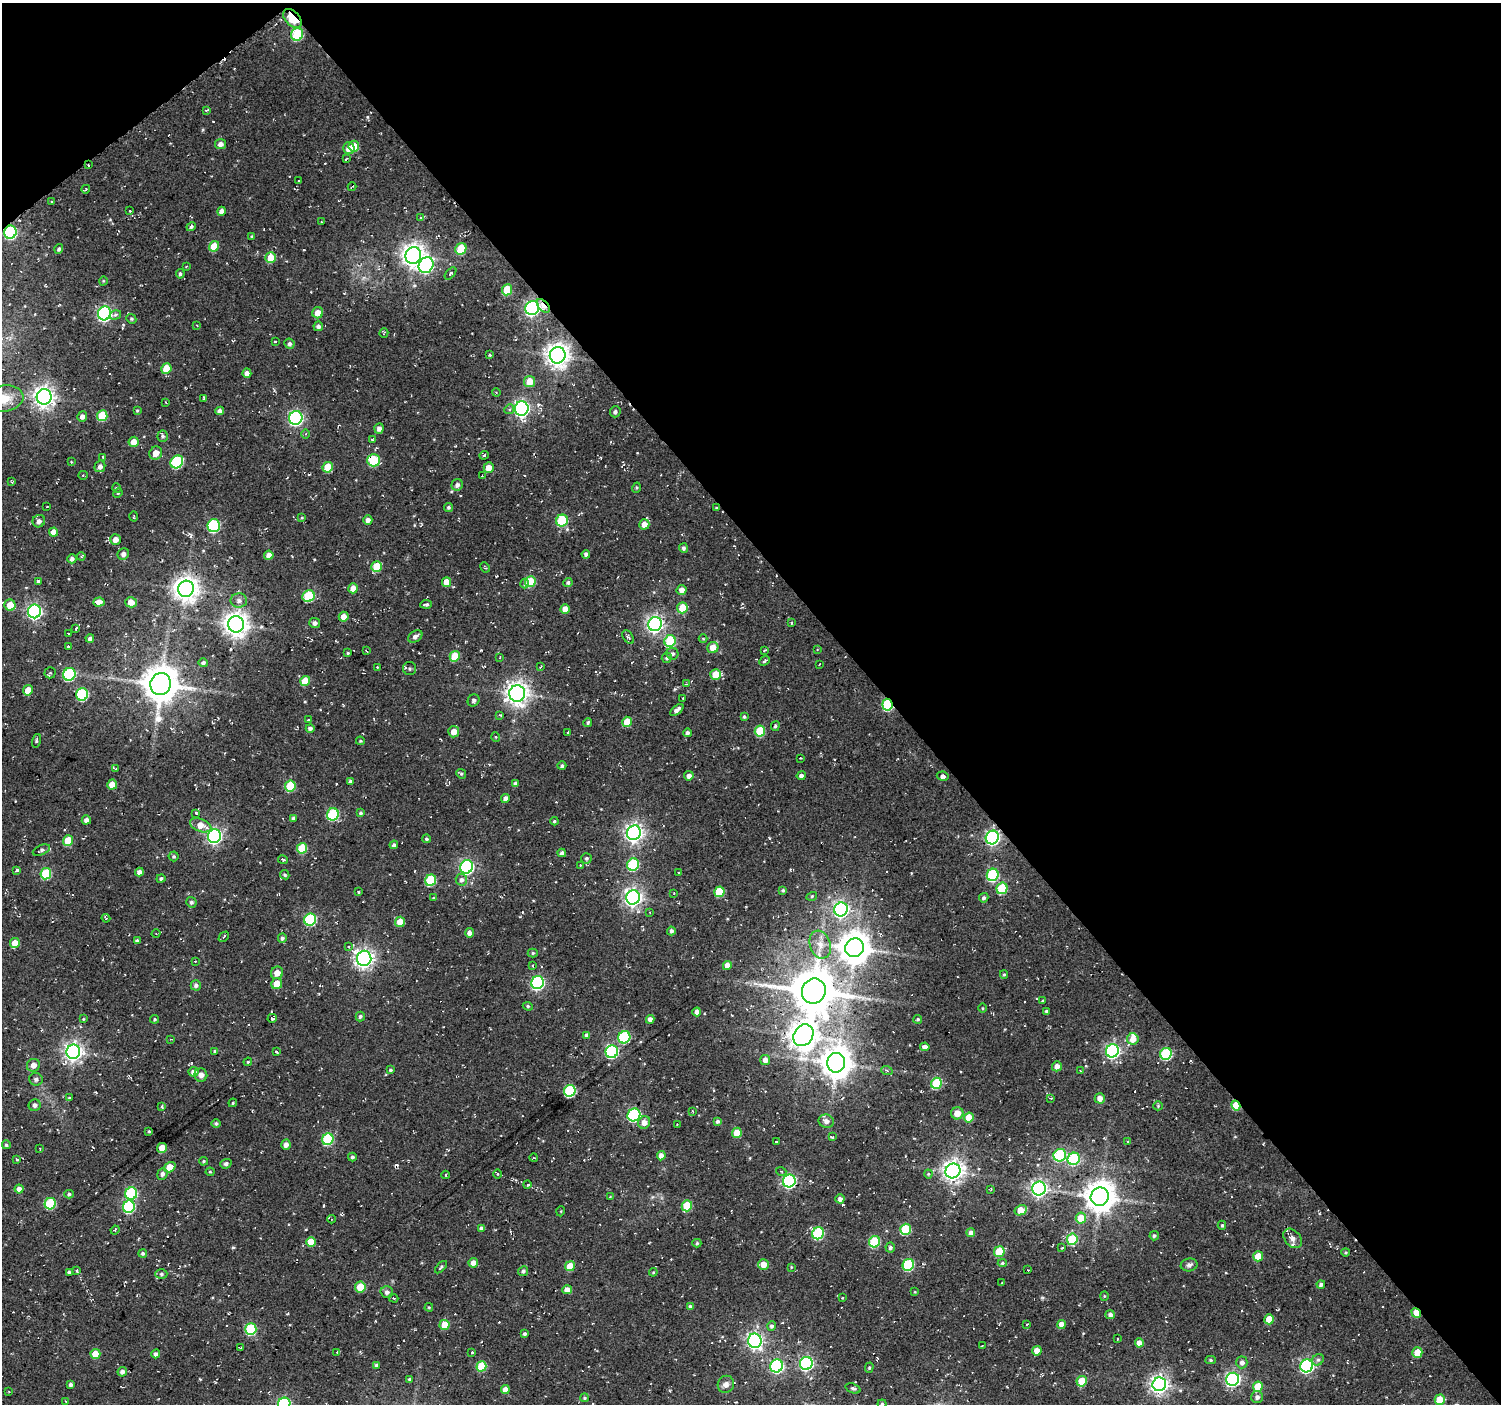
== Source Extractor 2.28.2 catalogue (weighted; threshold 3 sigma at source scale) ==
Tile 3 of 4 x 4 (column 3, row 1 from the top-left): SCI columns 3007-4505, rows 4424-5825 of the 6026 x 5979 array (HDU 1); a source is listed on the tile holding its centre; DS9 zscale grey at full resolution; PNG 1503 x 1406 px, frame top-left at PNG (2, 3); each listed source drawn as its Kron ellipse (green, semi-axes under 4 px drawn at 4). Shown black and unused: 42% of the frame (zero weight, under 2 of 3 exposures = <1% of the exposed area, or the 3 px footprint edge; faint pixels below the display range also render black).
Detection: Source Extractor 2.28.2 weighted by HDU 2 'WHT'; one run over the whole footprint, this tile lists its part. Background 0.104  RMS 0.0092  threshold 0.0415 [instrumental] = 3 sigma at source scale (4.5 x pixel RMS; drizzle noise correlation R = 1.50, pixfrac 1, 0.0396/0.0396 arcsec/px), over >= 5 px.
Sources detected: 453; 1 inside a brighter object's white glare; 14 cosmic-ray / hot-pixel residue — neither listed nor drawn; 2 inside a brighter listed object's ellipse — not listed separately; the other 436 listed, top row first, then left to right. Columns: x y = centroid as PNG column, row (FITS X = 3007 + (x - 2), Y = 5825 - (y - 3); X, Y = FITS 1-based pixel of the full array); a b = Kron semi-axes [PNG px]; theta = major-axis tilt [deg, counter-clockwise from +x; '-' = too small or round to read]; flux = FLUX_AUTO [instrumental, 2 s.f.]
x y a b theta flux
292 18 11 7 -47 36
297 34 6 6 - 51
207 110 4 3 - 1
220 144 5 5 - 4
354 146 5 5 - 17
349 148 6 6 - 6.3
346 159 4 2 - 0.89
88 165 3 2 - 1.4
298 181 4 3 - 0.78
352 187 4 2 - 0.87
86 189 4 3 - 0.81
51 201 3 2 - 0.77
130 211 3 2 - 0.57
221 211 4 4 - 4.6
421 218 4 4 - 1.7
322 222 3 2 - 0.74
191 227 5 4 - 2.2
10 232 6 6 - 110
252 236 4 3 - 0.93
214 246 5 5 - 17
59 249 5 4 - 2
461 249 6 5 - 29
413 255 8 7 - 680
271 258 5 5 - 19
426 265 8 7 - 180
186 266 3 2 - 0.87
450 273 7 4 48 1.3
180 274 5 4 - 1.9
103 281 5 3 - 0.75
507 290 5 5 - 27
543 306 8 5 -48 9.7
532 308 7 6 - 200
104 313 7 6 - 220
318 313 5 5 - 9.3
115 315 6 4 17 2
131 319 5 4 - 1.4
197 325 2 2 - 0.6
318 326 4 4 - 2.8
384 333 5 2 - 0.8
275 341 3 2 - 0.68
289 344 5 5 - 2.6
490 355 4 3 - 1.3
558 355 8 8 - 790
166 368 5 5 - 16
247 373 4 4 - 5.1
530 382 6 5 - 14
496 392 4 3 - 0.89
44 397 8 7 - 570
4 399 19 13 8 18
204 399 3 2 - 1.1
165 402 3 2 - 0.66
522 408 7 6 - 270
509 409 5 4 - 1.7
137 410 4 3 - 1.1
220 411 4 4 - 4.4
615 412 5 5 - 2.1
82 416 5 5 - 4.2
102 416 5 5 - 28
296 418 7 6 - 200
379 428 5 4 - 3.9
305 434 4 3 - 1.2
163 436 5 5 - 1.9
372 439 4 2 - 0.97
134 442 5 5 - 8.7
156 453 7 6 - 8.7
484 455 4 3 - 1.3
103 457 3 3 - 1.1
374 460 6 6 - 43
71 462 3 3 - 0.79
177 462 7 6 - 80
100 466 6 5 - 4.1
328 467 5 5 - 22
489 467 5 5 - 9.3
83 475 5 4 - 1
482 476 3 2 - 0.77
12 482 4 3 - 0.85
457 485 6 5 - 3.5
117 488 5 3 - 0.84
636 488 5 3 - 1.1
118 493 5 4 - 1
47 506 2 2 - 0.6
448 508 4 4 - 1.6
716 508 4 3 - 0.9
134 516 5 2 - 0.83
302 518 4 3 - 0.86
368 520 4 4 - 4.4
39 521 6 6 - 4.5
562 521 6 5 - 45
644 524 5 5 - 7.7
214 526 6 6 - 92
53 532 4 4 - 7.5
115 539 5 5 - 6.5
683 548 5 4 - 2.2
123 554 6 5 - 2.8
586 554 4 4 - 2.7
269 555 4 4 - 7.3
81 556 4 3 - 0.98
72 559 4 4 - 3.2
377 567 5 5 - 27
485 567 5 3 - 1
38 581 3 3 - 3.2
447 582 5 4 - 10
530 582 5 5 - 29
568 582 4 4 - 2.1
525 584 5 4 - 1.8
353 588 5 4 - 8.6
186 589 8 8 - 870
681 590 5 5 - 7
309 596 6 5 - 51
239 600 8 7 - 4
99 602 6 4 3 8.2
131 602 6 5 - 8.5
426 604 6 3 5 1.9
10 605 5 5 - 15
682 608 5 5 - 20
565 609 4 4 - 8.5
34 611 7 6 - 230
344 617 5 5 - 6.8
315 623 5 5 - 3.1
792 623 4 3 - 0.94
236 624 8 8 - 860
655 624 7 6 - 340
76 628 4 3 - 1.3
68 634 3 2 - 1
415 636 8 5 33 3.7
628 637 7 4 -57 1.9
90 639 4 4 - 3
703 639 4 3 - 0.87
670 641 6 5 - 47
68 646 3 2 - 0.99
713 648 6 5 - 11
817 649 4 2 - 0.69
765 650 3 2 - 0.82
366 651 4 2 - 0.67
348 653 4 3 - 1.1
672 654 6 5 - 2.3
455 656 5 5 - 22
500 657 3 2 - 0.7
667 658 5 5 - 1.6
765 661 6 4 41 1.5
203 663 4 4 - 2.2
819 664 3 2 - 0.64
541 666 3 2 - 0.91
377 667 3 2 - 0.83
410 669 6 6 - 1.9
50 673 5 5 - 1.9
69 674 6 6 - 83
715 675 5 5 - 17
305 681 5 5 - 19
161 684 11 10 - 2300
686 684 3 3 - 0.75
28 690 5 5 - 11
82 694 6 6 - 69
517 694 8 8 - 700
683 698 3 2 - 0.79
473 700 6 5 - 2
887 705 6 5 - 67
677 710 8 4 39 4.1
500 715 3 3 - 0.7
744 717 3 3 - 1.2
308 720 4 3 - 0.84
627 722 5 5 - 18
588 723 4 3 - 1.6
775 726 5 3 - 1.5
310 728 4 4 - 2.4
760 731 5 5 - 34
454 732 6 5 - 8.3
568 732 3 2 - 0.98
687 733 4 4 - 2.7
496 737 5 3 - 0.81
36 741 7 3 74 1.3
360 741 4 3 - 1
800 758 2 2 - 0.72
562 766 4 4 - 2
116 769 4 3 - 0.91
461 774 5 4 - 1.5
689 776 4 4 - 4.4
801 776 4 4 - 3.4
943 776 6 4 -10 3
350 781 4 3 - 1.9
112 784 5 5 - 11
515 784 4 4 - 3.4
290 786 6 5 - 35
505 798 4 4 - 4.2
196 813 3 3 - 1.3
361 813 4 4 - 1.6
333 814 6 6 - 62
294 818 4 4 - 2.7
86 820 5 4 - 3.7
554 821 4 3 - 1.2
201 825 11 6 -21 11
634 833 7 7 - 430
214 836 7 6 - 250
992 837 7 6 - 230
426 839 4 4 - 1.7
68 841 5 5 - 23
394 845 4 4 - 2.6
302 848 5 5 - 31
41 850 9 5 23 2.2
562 853 4 3 - 3.1
174 856 5 5 - 1.5
586 858 5 5 - 1.8
283 860 5 3 - 1.2
580 865 3 3 - 0.79
633 865 6 5 - 55
466 867 7 6 - 210
17 870 4 3 - 1.8
139 872 4 4 - 5.4
678 872 3 3 - 1.2
46 874 6 5 - 46
285 875 5 4 - 1.4
993 875 6 5 - 70
161 878 4 4 - 1.9
431 880 6 5 - 51
461 880 6 5 - 3.2
1002 888 6 5 - 45
783 890 4 3 - 1.3
358 892 3 3 - 1.3
719 892 5 5 - 28
674 893 3 3 - 0.64
812 896 5 3 - 1
633 897 7 7 - 410
433 898 3 2 - 0.74
984 898 5 4 - 2.2
191 902 5 5 - 1.9
841 909 7 6 - 260
650 912 3 3 - 0.75
106 918 4 3 - 1
310 920 6 6 - 83
400 922 5 5 - 14
671 931 4 4 - 2.4
469 933 5 4 - 4.1
156 934 4 3 - 1
224 937 6 2 45 0.81
282 938 5 4 - 2.2
137 940 4 3 - 1.9
15 943 5 4 - 15
820 945 14 10 -71 10
349 947 4 3 - 0.86
855 948 9 9 - 1500
533 953 5 4 - 1.3
364 958 7 7 - 440
195 961 4 3 - 0.72
727 965 4 4 - 8
533 966 4 2 - 0.72
277 973 6 6 - 8
1004 974 4 4 - 1.3
538 983 6 6 - 140
277 984 5 5 - 13
196 985 5 5 - 2.8
814 991 13 11 62 3100
1043 1001 3 3 - 1.1
528 1006 5 4 - 1.2
982 1008 4 3 - 0.85
1046 1011 3 3 - 1.4
697 1012 4 4 - 4.8
360 1017 5 4 - 1.9
272 1018 4 4 - 2.5
83 1019 4 3 - 0.83
154 1019 4 4 - 1.2
650 1019 4 4 - 4.9
918 1019 4 4 - 1.3
587 1035 4 4 - 3.2
803 1035 11 9 53 1100
624 1037 6 6 - 76
170 1039 2 2 - 0.72
1133 1039 6 5 - 7.6
925 1047 4 4 - 4.8
215 1051 4 3 - 1.5
1112 1051 6 6 - 200
73 1052 7 7 - 430
276 1052 4 2 - 1.4
612 1052 6 6 - 120
1166 1054 6 5 - 70
765 1060 5 5 - 5.9
248 1062 4 3 - 1
836 1063 10 9 - 1500
33 1065 7 6 - 5.5
1057 1066 5 5 - 5.8
390 1070 4 3 - 1.5
1080 1070 2 2 - 0.56
887 1071 6 3 -20 1.2
194 1072 5 4 - 5.1
201 1075 7 6 - 4.4
36 1079 7 6 - 2.8
936 1083 6 5 - 53
570 1091 6 5 - 82
69 1098 4 4 - 1.1
1051 1098 4 3 - 0.82
1100 1098 5 5 - 6.3
233 1103 4 3 - 0.92
35 1105 6 6 - 2.8
1236 1105 5 4 - 23
1158 1106 5 4 - 1.1
162 1107 4 3 - 1.4
692 1111 3 2 - 0.66
957 1113 6 6 - 10
634 1115 6 6 - 120
969 1118 5 5 - 15
717 1121 4 4 - 2.3
826 1121 7 6 - 5.1
644 1122 6 5 - 6.2
216 1124 4 4 - 1.9
677 1124 3 2 - 0.91
149 1131 4 3 - 0.95
737 1133 5 4 - 15
832 1137 4 3 - 1.1
328 1139 6 5 - 69
776 1141 2 2 - 0.85
1128 1142 3 3 - 1.2
6 1145 4 4 - 2
286 1145 5 4 - 4.7
40 1148 3 2 - 0.65
162 1148 5 5 - 21
1060 1155 6 6 - 75
661 1156 4 4 - 6.2
352 1157 4 4 - 1.6
534 1158 4 2 - 0.63
1074 1159 6 6 - 73
17 1160 4 3 - 0.9
203 1161 4 3 - 1.1
226 1164 6 4 22 2.2
170 1167 6 4 36 14
781 1171 5 3 - 0.85
953 1171 7 7 - 570
210 1172 4 4 - 1
162 1174 6 5 - 3.4
497 1174 5 3 - 0.86
928 1174 4 4 - 1.1
446 1175 4 3 - 0.86
789 1181 6 6 - 170
527 1184 4 4 - 1.9
19 1189 4 4 - 4.6
990 1189 4 3 - 0.8
1039 1189 7 6 - 290
131 1193 6 6 - 80
69 1194 4 4 - 1.7
610 1197 3 3 - 0.69
1100 1197 9 9 - 1500
840 1199 4 4 - 3.8
50 1204 6 5 - 55
687 1206 5 5 - 31
129 1207 6 6 - 87
1021 1210 6 4 28 15
561 1211 5 3 - 0.78
1081 1218 5 5 - 19
332 1219 4 3 - 0.75
1222 1225 4 4 - 1.2
482 1228 4 4 - 3.8
905 1229 5 5 - 41
115 1230 4 3 - 1.3
971 1232 4 4 - 3.9
818 1233 6 5 - 75
1154 1236 5 4 - 1.7
1293 1238 11 7 -49 5.6
1072 1239 5 5 - 43
311 1242 5 4 - 17
874 1242 6 5 - 52
697 1243 4 4 - 1.5
890 1247 5 5 - 2.2
1062 1248 3 2 - 1.4
999 1252 5 5 - 29
1346 1252 4 3 - 1.1
143 1253 4 4 - 1.5
1258 1256 5 5 - 17
473 1263 5 5 - 6.5
1002 1263 4 4 - 1.5
764 1264 5 5 - 10
908 1265 6 5 - 72
1189 1265 8 6 10 3.1
570 1266 5 5 - 21
441 1267 7 4 46 1.6
791 1267 4 3 - 0.78
1028 1270 2 2 - 0.58
77 1271 4 3 - 1.3
523 1271 5 5 - 2.7
69 1272 4 3 - 2.2
653 1272 4 4 - 0.82
161 1274 6 5 - 1.8
1002 1283 3 2 - 0.75
1321 1285 4 4 - 2.6
360 1287 5 5 - 17
567 1290 5 4 - 6.9
387 1292 6 6 - 3.3
915 1292 4 3 - 0.66
1104 1296 4 4 - 0.97
394 1298 5 3 - 1.4
842 1298 3 2 - 0.82
690 1306 4 4 - 2
429 1307 4 3 - 0.98
1416 1313 5 4 - 19
1110 1315 5 4 - 3.1
1269 1319 5 5 - 18
1027 1324 3 2 - 0.71
1062 1324 4 4 - 9.3
445 1325 5 5 - 15
772 1326 5 4 - 2.4
251 1329 6 5 - 66
524 1334 4 3 - 1.7
1117 1339 3 2 - 0.83
755 1341 7 6 - 290
1139 1343 4 4 - 8.1
982 1346 2 2 - 0.83
241 1348 3 2 - 0.79
1037 1351 5 4 - 9.1
337 1352 3 3 - 1.2
472 1352 3 3 - 1.2
1417 1352 5 5 - 16
95 1354 5 5 - 15
156 1354 4 4 - 3.2
1211 1360 5 4 - 1.5
1318 1360 6 5 - 1.9
1242 1362 6 5 - 3.6
806 1363 6 6 - 160
376 1365 4 4 - 2.2
481 1366 5 5 - 37
777 1366 7 6 - 160
1307 1366 6 6 - 190
869 1368 5 4 - 1.3
122 1372 5 4 - 3.7
409 1379 3 3 - 0.99
1233 1379 6 6 - 200
1082 1381 5 5 - 29
71 1384 4 3 - 2
726 1384 9 8 - 4.9
1159 1384 7 6 - 420
1258 1387 5 5 - 20
853 1388 8 4 -21 2.1
505 1390 4 4 - 7.2
9 1392 3 2 - 0.57
1257 1397 6 6 - 3.8
584 1398 4 4 - 1.4
1440 1400 5 5 - 19
65 1401 3 2 - 0.58
284 1404 6 6 - 130
882 1404 4 4 - 1.4
Overlapping masked pixels (flux is a lower limit): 9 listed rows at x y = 292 18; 88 165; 10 232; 543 306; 532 308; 887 705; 992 837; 1236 1105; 1416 1313
Isophote crosses this tile's border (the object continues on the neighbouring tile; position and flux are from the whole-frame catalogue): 3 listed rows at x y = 4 399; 284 1404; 882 1404